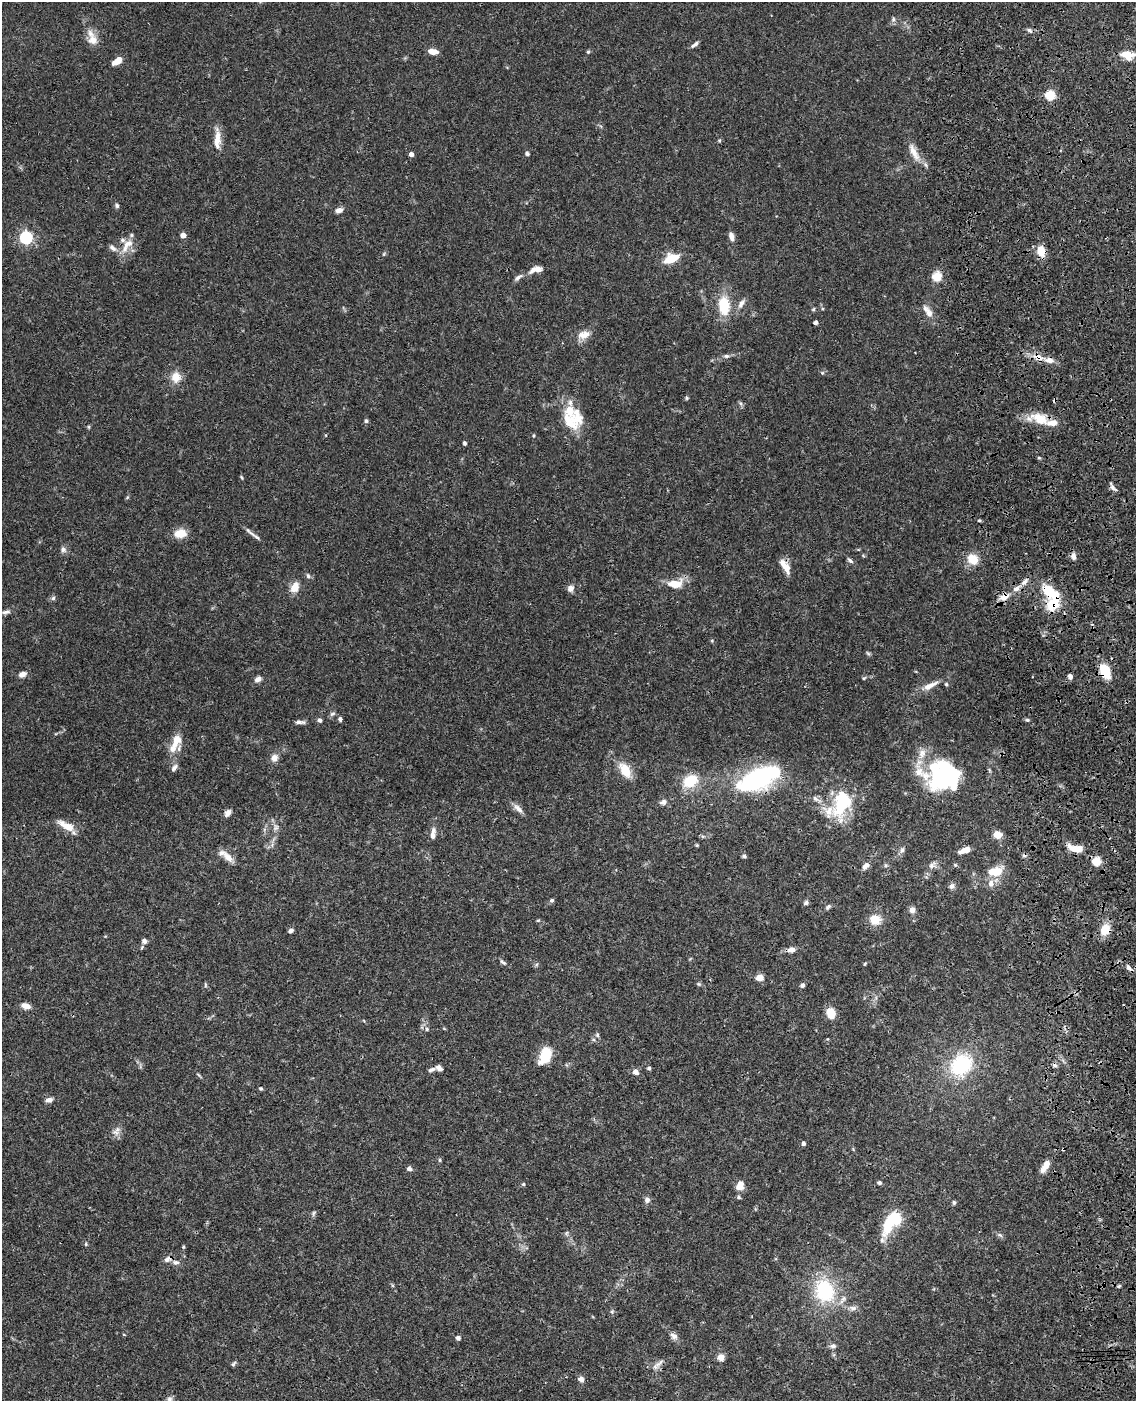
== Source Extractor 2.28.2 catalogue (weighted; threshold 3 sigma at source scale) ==
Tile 6 of 4 x 3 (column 2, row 2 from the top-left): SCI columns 1253-2386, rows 1653-3051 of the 4770 x 4604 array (HDU 1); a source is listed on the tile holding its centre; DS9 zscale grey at full resolution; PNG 1138 x 1403 px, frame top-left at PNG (2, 2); no overlay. Shown black and unused: <1% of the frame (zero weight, under 3 of 4 exposures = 6% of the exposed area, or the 3 px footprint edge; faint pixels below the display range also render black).
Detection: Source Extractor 2.28.2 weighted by HDU 2 'WHT'; one run over the whole footprint, this tile lists its part. Background 0.0574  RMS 0.003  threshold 0.0137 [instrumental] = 3 sigma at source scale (4.5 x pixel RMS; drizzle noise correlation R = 1.50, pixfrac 1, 0.05/0.05 arcsec/px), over >= 5 px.
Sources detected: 189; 7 inside a brighter object's white glare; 2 cosmic-ray / hot-pixel residue — not listed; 16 inside a brighter listed object's ellipse — not listed separately; the other 164 listed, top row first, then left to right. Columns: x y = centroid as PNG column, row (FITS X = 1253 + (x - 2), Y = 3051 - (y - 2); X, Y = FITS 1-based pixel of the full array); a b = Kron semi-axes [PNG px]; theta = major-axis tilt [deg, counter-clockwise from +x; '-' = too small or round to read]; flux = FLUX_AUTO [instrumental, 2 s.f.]
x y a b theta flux
893 19 7 6 - 0.74
1030 30 8 5 -39 0.78
93 40 14 13 - 3.4
695 44 10 4 37 1
433 51 10 6 -9 2.9
588 52 5 4 - 0.38
1128 55 14 9 -6 5.2
117 61 10 5 35 4
1050 95 5 5 - 19
217 139 28 7 88 3.5
719 141 5 4 - 0.35
914 152 28 9 -64 3.9
527 153 6 5 - 0.6
411 154 4 4 - 1.4
117 205 6 5 - 0.66
339 210 8 5 15 1.8
183 235 4 4 - 2.9
731 236 10 6 -72 1.6
26 238 6 5 - 52
126 244 22 10 24 4
1041 251 10 7 -80 5.7
671 258 14 9 22 6.6
537 269 13 6 13 3.4
937 276 5 5 - 17
518 277 14 5 39 1.1
741 304 13 6 60 1.6
724 305 22 13 -86 9.4
813 309 5 4 - 0.4
929 313 14 9 -67 2.3
815 322 4 4 - 1.1
584 335 17 10 18 2.9
726 356 7 5 8 0.8
1038 357 17 8 -20 3.1
176 377 13 11 81 3.7
687 398 6 4 -73 0.41
740 403 6 4 -71 0.54
572 419 28 25 38 11
1040 419 28 13 -16 7.4
366 421 6 5 - 0.55
89 427 5 3 - 0.3
465 443 4 4 - 0.54
1039 458 5 3 - 0.35
241 477 6 3 -70 0.32
1113 488 13 5 -46 0.91
979 520 4 4 - 0.39
180 533 15 10 8 4.2
252 534 18 4 -39 1.4
63 549 8 7 - 1.1
1073 556 10 7 -84 1.2
972 559 12 10 -44 5.3
850 560 10 5 -44 0.77
786 567 17 9 -67 3.1
308 576 7 5 -73 0.69
675 584 16 9 4 5.5
295 587 11 8 60 3.9
570 588 8 7 - 1.4
1016 588 12 7 36 1.9
1050 592 22 11 -39 11
1004 597 13 9 29 2.6
53 598 6 5 - 0.63
6 612 13 5 6 0.9
1105 671 12 7 -66 12
22 674 8 5 26 1.7
1070 676 6 5 - 1.2
864 678 6 3 44 0.37
258 679 9 6 29 1.3
946 684 5 4 - 0.43
930 685 24 7 26 3.2
332 714 9 5 19 0.66
340 719 5 5 - 0.76
320 720 6 5 - 0.87
1027 720 5 4 - 0.46
300 722 12 5 -1 1.1
175 743 30 11 64 5.1
922 754 15 10 77 3.3
274 758 9 8 - 2
174 768 12 6 56 1.1
625 770 17 10 -58 6.4
758 776 46 23 23 24
938 776 33 17 71 27
690 781 15 11 33 9
815 799 9 6 -45 1.1
663 802 9 7 24 1.2
842 803 31 17 76 19
518 808 17 7 -45 1.8
227 813 8 6 55 1.5
66 826 21 8 -29 4.3
276 827 9 7 71 1.2
433 835 11 7 77 1.4
997 835 8 8 - 2.7
697 845 5 4 - 0.35
1076 848 19 8 -14 4.4
902 850 8 6 74 0.86
965 850 11 5 20 3.3
744 856 6 4 -21 0.56
228 857 17 8 -44 2.7
1096 861 5 5 - 15
885 865 6 4 -71 0.44
932 865 13 8 39 1.6
955 865 5 5 - 0.4
865 866 10 6 47 1.5
997 871 15 11 43 5.1
952 886 8 6 28 1
552 900 6 5 - 0.54
806 903 6 6 - 0.67
828 907 9 5 45 0.65
912 910 7 7 - 1.4
538 920 6 4 1 0.32
875 920 9 8 - 5.9
1105 929 12 10 64 5.4
291 930 6 5 - 0.88
144 941 6 6 - 1.1
792 950 9 6 5 1.8
503 962 10 4 -41 0.71
865 964 5 3 - 0.3
1129 968 11 6 -43 1.3
759 978 5 4 - 6.8
699 984 5 5 - 0.43
205 985 7 3 -82 0.39
802 985 5 4 - 0.86
25 1006 10 6 -14 2.2
831 1013 10 8 -59 4.8
427 1029 5 5 - 0.5
597 1035 6 5 - 0.52
545 1056 19 11 67 7.5
961 1065 27 22 43 21
439 1068 8 6 -29 1.2
649 1068 5 4 - 0.55
432 1070 12 5 19 0.96
636 1072 10 7 -35 1.3
198 1075 9 3 -40 0.41
261 1089 5 4 - 0.46
49 1100 8 6 8 1.4
115 1132 13 7 -19 1.5
803 1143 4 4 - 1
439 1160 6 4 -89 0.38
1044 1167 15 8 55 2.3
409 1169 6 5 - 0.94
879 1183 5 4 - 0.7
523 1184 5 4 - 0.4
740 1186 10 9 - 2.7
739 1197 6 5 - 0.44
647 1200 8 7 - 1
954 1202 5 4 - 0.47
314 1213 8 4 67 0.57
894 1219 29 14 47 13
566 1233 6 4 88 0.47
1000 1235 9 5 -27 0.71
86 1244 5 5 - 0.38
183 1247 5 4 - 0.36
167 1259 12 7 34 1.4
176 1262 10 7 -10 1.2
1119 1286 6 4 44 0.38
824 1291 27 22 -69 21
853 1308 10 6 -9 1.2
124 1335 5 3 - 0.22
674 1336 11 7 -35 1.4
458 1338 5 5 - 0.84
833 1346 8 7 - 1.1
721 1357 8 7 - 1.9
659 1363 17 5 45 1.5
233 1364 8 5 46 0.55
581 1379 6 6 - 1.4
169 1399 8 7 - 0.96
Overlapping masked pixels (flux is a lower limit): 8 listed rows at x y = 1041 251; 1038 357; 1050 592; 1004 597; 1105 671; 1105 929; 1129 968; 167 1259
Isophote crosses this tile's border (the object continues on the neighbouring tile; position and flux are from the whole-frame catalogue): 2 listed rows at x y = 1128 55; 169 1399